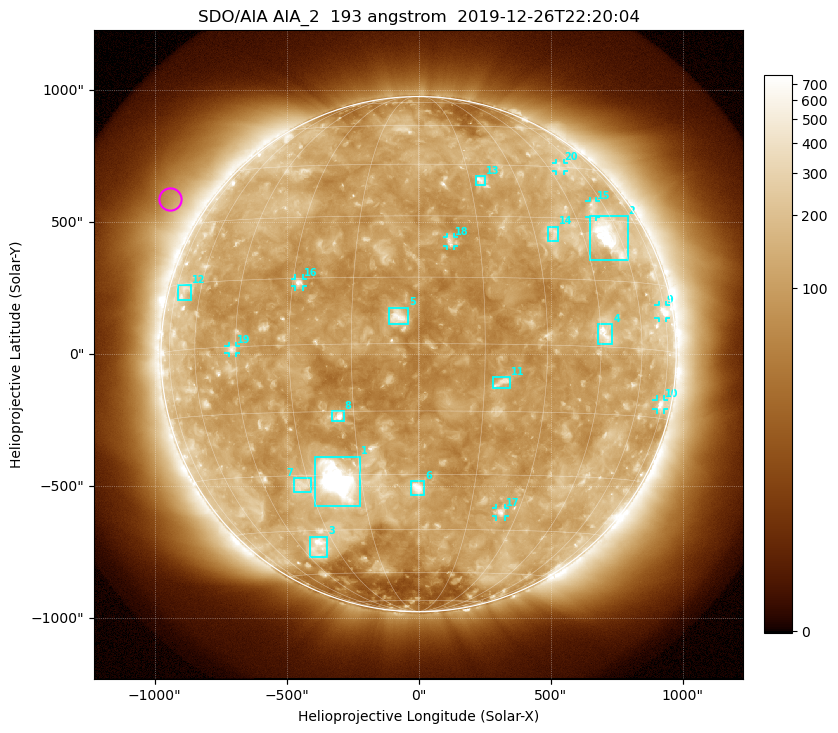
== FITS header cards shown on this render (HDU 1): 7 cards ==
TELESCOP= 'SDO/AIA'
INSTRUME= 'AIA_2'
WAVELNTH=                  193
WAVEUNIT= 'angstrom'
DATE-OBS= '2019-12-26T22:20:04.84'
CTYPE1  = 'HPLN-TAN'
CTYPE2  = 'HPLT-TAN'

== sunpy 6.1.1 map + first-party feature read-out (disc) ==
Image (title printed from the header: SDO/AIA AIA_2  193 angstrom  2019-12-26T22:20:04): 1024 x 1024 px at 2.4 arcsec/px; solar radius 976 arcsec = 407 px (full disc in frame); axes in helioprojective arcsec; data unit not stated in the header (colour bar unlabelled)
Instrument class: DISC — disc imager (sunpy class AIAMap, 193 A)
Bright regions (active regions / flare kernels): reference = the median radial profile (limb darkening/brightening removed); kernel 9 px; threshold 5 sigma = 169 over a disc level ~113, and >= 1.15x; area >= 12 px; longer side >= 10 px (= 24 arcsec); searched inside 0.97 R_sun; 27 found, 20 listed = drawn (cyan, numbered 1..; 8 of them under ~33 arcsec drawn as corner ticks so the feature stays visible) (cap 20 boxes per figure: the strongest are kept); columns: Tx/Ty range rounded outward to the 5 arcsec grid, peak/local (2 s.f.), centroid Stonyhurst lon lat
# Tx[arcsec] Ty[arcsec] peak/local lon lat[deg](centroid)
1 -390..-220 -575..-385 22 -22 -31
2 645..795 355..525 8.6 +55 +26
3 -410..-345 -770..-690 5.5 -37 -50
4 680..735 35..115 5.9 +46 +3
5 -110..-40 115..175 7.2 -5 +6
6 -30..25 -535..-480 7.8 +0 -33
7 -470..-405 -525..-470 3.3 -32 -32
8 -330..-280 -255..-215 7.8 -19 -16
9 910..935 135..185 4.9 +73 +9
10 900..930 -210..-170 4.1 +73 -12
11 280..345 -130..-85 4.9 +19 -8
12 -910..-860 205..265 2.5 -69 +13
13 215..255 640..675 4.4 +18 +40
14 490..530 425..485 3.1 +36 +26
15 645..675 520..580 2.7 +54 +33
16 -470..-440 255..285 5.3 -28 +14
17 295..330 -615..-580 4.5 +25 -40
18 105..135 410..445 4 +8 +23
19 -720..-690 5..30 3.8 -46 -1
20 520..550 690..725 2.5 +50 +45
Off-limb structures (1.02-1.3 R_sun): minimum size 162 px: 3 found; the strongest spans PA ~35..80 deg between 1.05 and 1.3 R_sun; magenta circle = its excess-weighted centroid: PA ~60 deg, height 1.14 R_sun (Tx ~-940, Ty ~590 arcsec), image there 2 x the reference